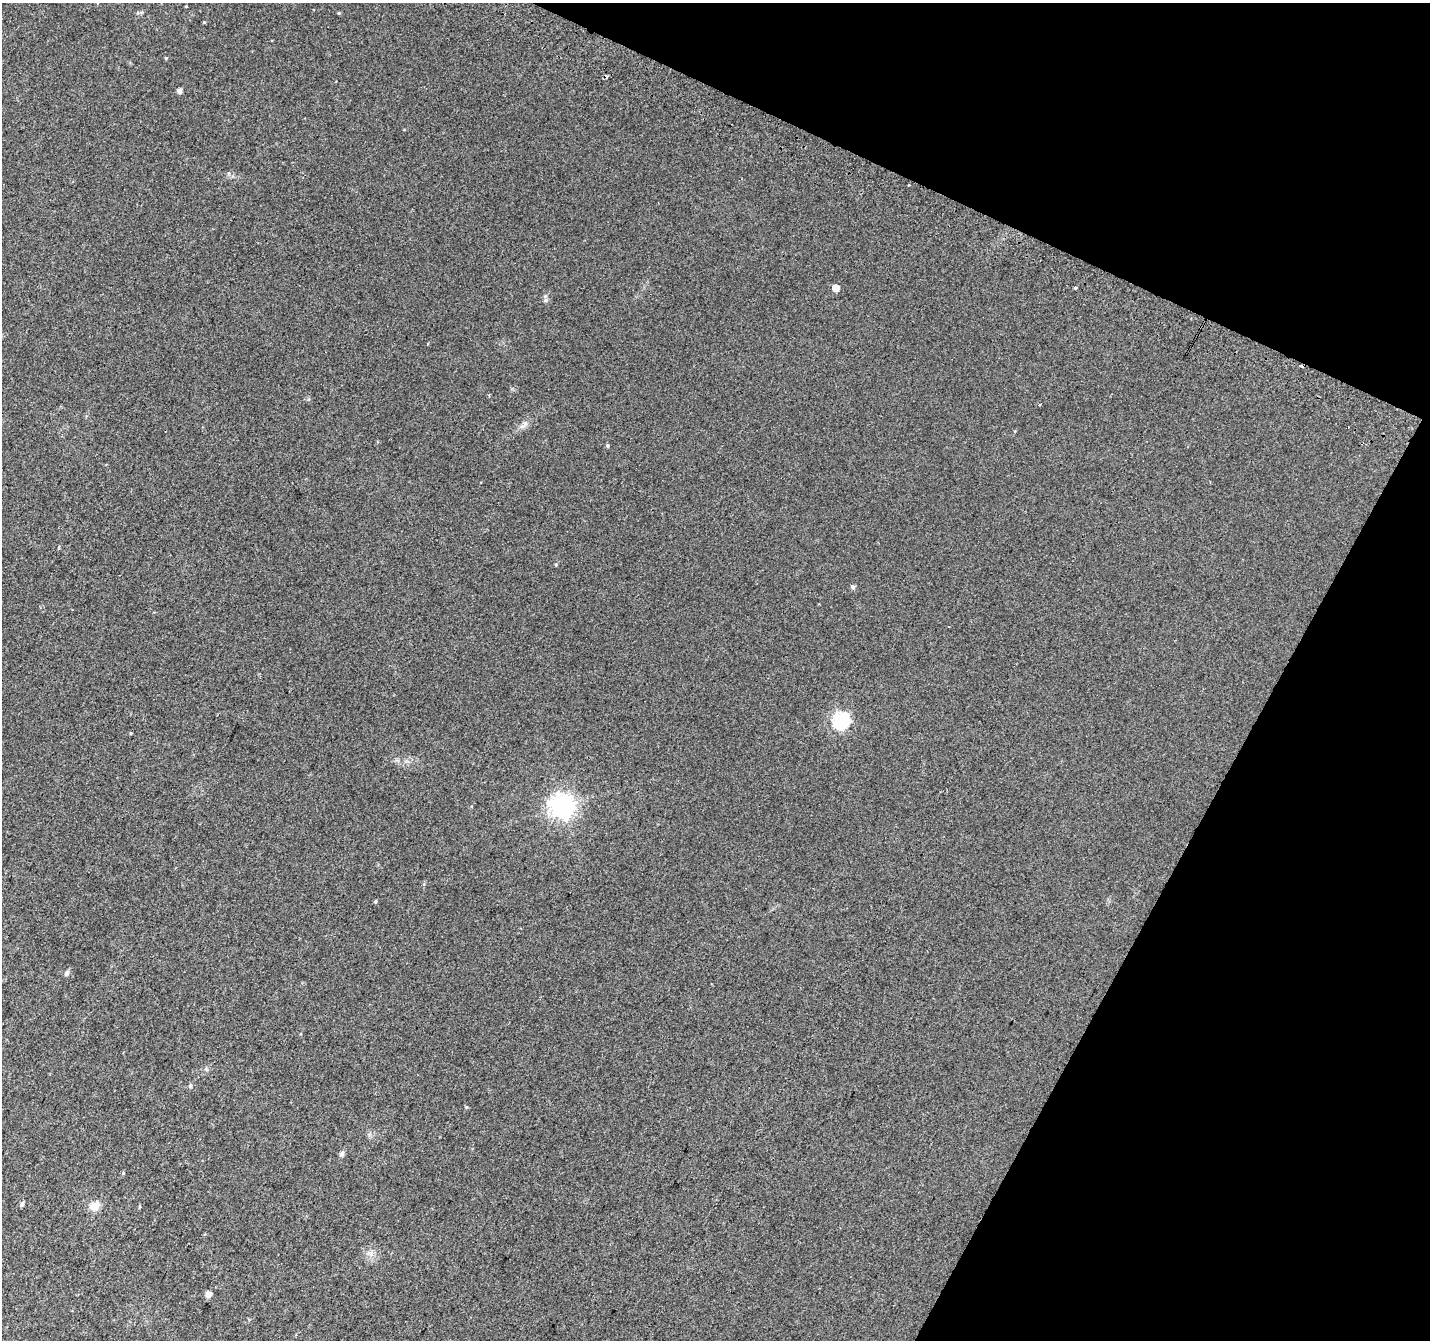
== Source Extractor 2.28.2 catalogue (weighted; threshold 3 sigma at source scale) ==
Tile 8 of 4 x 4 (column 4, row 2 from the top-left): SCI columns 4311-5738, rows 2983-4320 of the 5758 x 5899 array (HDU 1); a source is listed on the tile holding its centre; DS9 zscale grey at full resolution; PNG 1432 x 1342 px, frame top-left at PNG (2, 3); no overlay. Shown black and unused: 22% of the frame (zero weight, under 2 of 3 exposures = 2% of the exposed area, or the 3 px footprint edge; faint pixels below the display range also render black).
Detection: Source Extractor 2.28.2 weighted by HDU 2 'WHT'; one run over the whole footprint, this tile lists its part. Background 0.0301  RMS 0.01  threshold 0.0465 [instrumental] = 3 sigma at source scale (4.5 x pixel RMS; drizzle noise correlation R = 1.50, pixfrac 1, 0.0396/0.0396 arcsec/px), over >= 5 px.
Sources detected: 23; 3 cosmic-ray / hot-pixel residue — not listed; the other 20 listed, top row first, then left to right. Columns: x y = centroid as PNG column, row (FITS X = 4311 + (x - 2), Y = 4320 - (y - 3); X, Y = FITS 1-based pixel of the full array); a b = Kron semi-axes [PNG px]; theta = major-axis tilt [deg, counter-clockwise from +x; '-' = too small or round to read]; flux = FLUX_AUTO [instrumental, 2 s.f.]
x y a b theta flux
204 22 3 3 - 0.92
166 58 4 4 - 0.83
179 90 5 4 - 4
229 173 6 3 -71 1.2
836 288 5 5 - 9.6
1075 288 4 3 - 1.1
608 446 5 4 - 1.2
556 565 4 3 - 0.85
853 586 6 5 - 1.7
841 720 7 7 - 190
562 806 8 8 - 710
375 902 5 3 - 1
67 973 6 5 - 2.8
190 1086 6 5 - 1.6
466 1107 5 3 - 0.94
342 1154 6 5 - 3
123 1173 4 4 - 1
22 1204 6 4 63 2.4
94 1206 13 10 37 8.2
208 1294 5 5 - 5.9
Unlisted compact peaks at least as high as the median listed source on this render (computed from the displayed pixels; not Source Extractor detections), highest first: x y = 545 300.